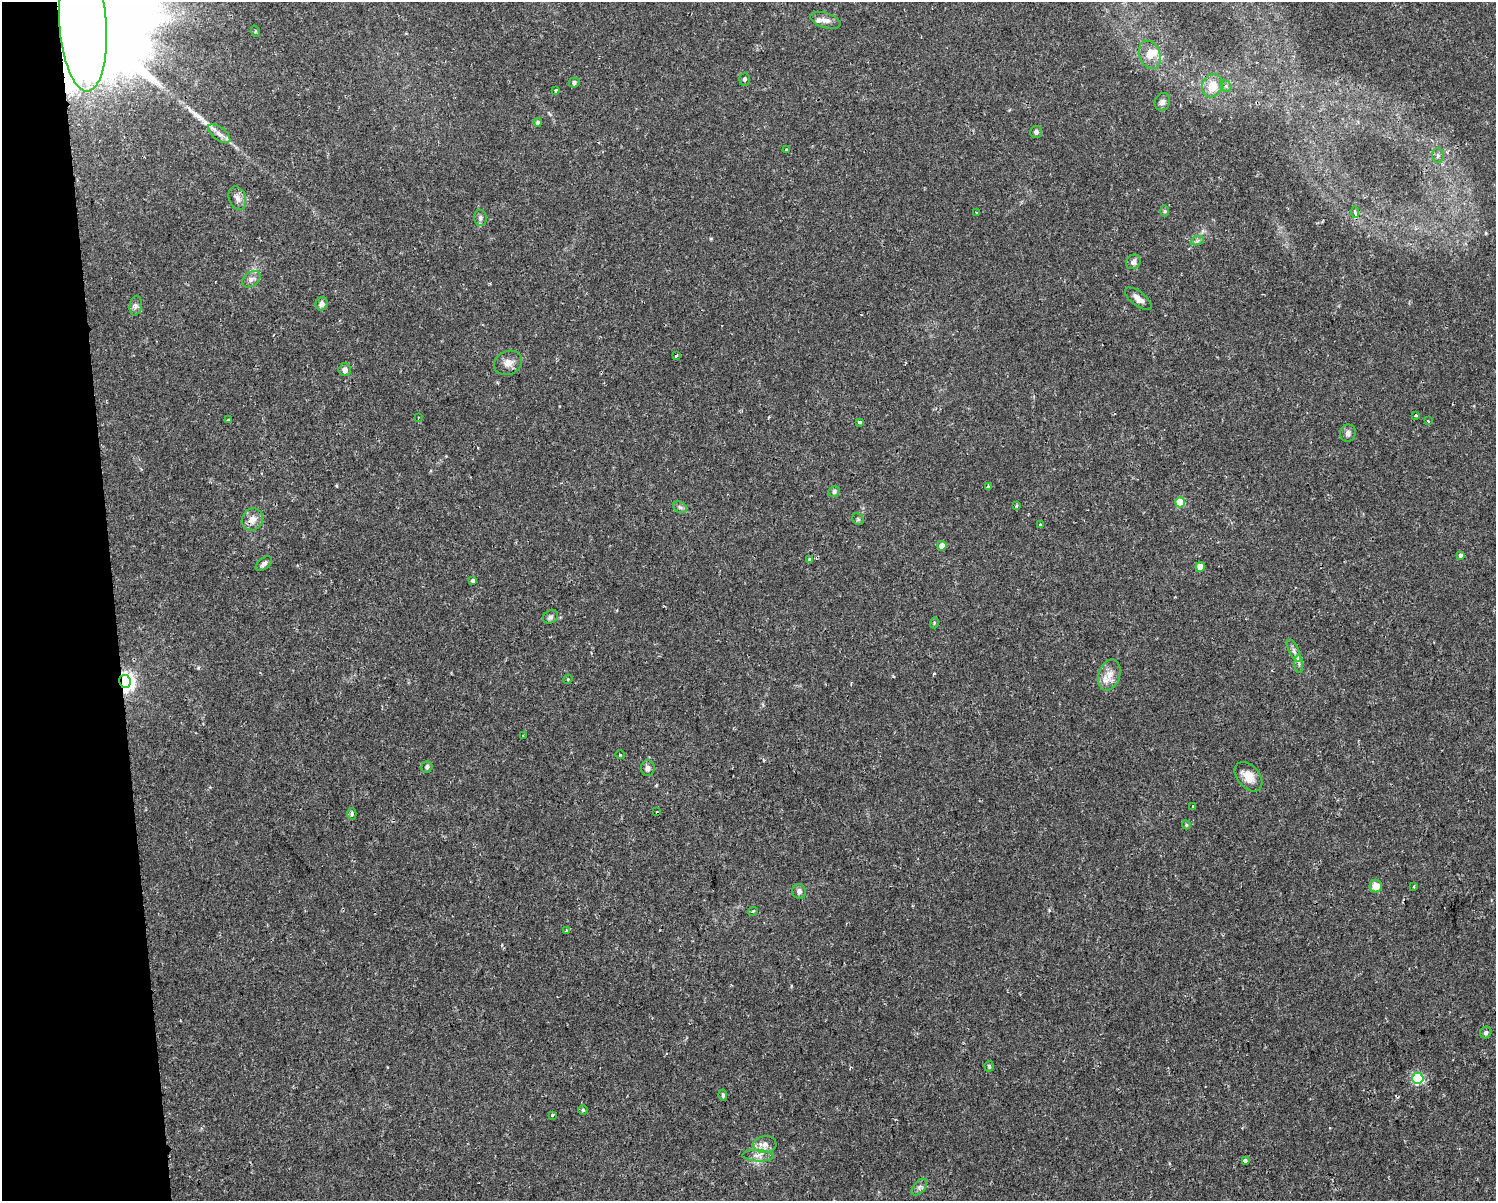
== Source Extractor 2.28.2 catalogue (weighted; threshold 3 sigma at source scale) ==
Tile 4 of 3 x 4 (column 1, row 2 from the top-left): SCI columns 67-1560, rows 2401-3599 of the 4573 x 4799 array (HDU 1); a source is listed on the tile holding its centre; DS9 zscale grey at full resolution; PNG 1498 x 1203 px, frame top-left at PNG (2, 2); each listed source drawn as its Kron ellipse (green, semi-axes under 4 px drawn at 4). Shown black and unused: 8% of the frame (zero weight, under 2 of 3 exposures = <1% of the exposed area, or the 3 px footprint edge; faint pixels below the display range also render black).
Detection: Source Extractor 2.28.2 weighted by HDU 2 'WHT'; one run over the whole footprint, this tile lists its part. Background 0.0342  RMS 0.0031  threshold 0.0142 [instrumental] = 3 sigma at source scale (4.5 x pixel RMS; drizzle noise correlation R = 1.50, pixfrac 1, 0.0396/0.0396 arcsec/px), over >= 5 px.
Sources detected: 84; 1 cosmic-ray / hot-pixel residue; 1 long thin detection or spike segment (spike, bleed or trail) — neither listed nor drawn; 2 inside a brighter listed object's ellipse — not listed separately; the other 80 listed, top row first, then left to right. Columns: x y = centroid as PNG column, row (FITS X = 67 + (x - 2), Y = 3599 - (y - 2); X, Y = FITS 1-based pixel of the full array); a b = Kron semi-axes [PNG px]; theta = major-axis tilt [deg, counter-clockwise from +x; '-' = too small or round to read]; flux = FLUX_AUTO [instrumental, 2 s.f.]
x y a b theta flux
826 20 15 7 -17 2
83 25 67 23 -86 29000
255 31 6 3 -73 0.39
1150 55 14 10 -69 3.8
744 79 6 5 - 0.74
574 82 5 5 - 0.74
1212 86 12 10 62 4.8
1226 86 6 5 - 0.65
556 90 3 3 - 0.86
1162 102 9 7 65 1.2
537 122 4 4 - 0.44
1036 132 6 6 - 1.1
219 134 13 6 -37 1.8
786 150 3 3 - 0.33
1438 155 7 5 -88 0.75
237 198 12 8 -70 1.8
1165 211 6 4 -89 0.45
977 212 4 2 - 0.31
1355 212 6 3 -85 1.1
480 218 8 6 -86 0.93
1197 241 7 4 19 0.64
1133 262 8 6 46 1.1
251 279 10 7 35 1.3
1138 299 16 7 -37 2
322 304 7 6 - 1.5
136 306 10 6 81 1.1
676 356 4 2 - 0.43
508 363 14 11 24 2.6
345 370 6 6 - 1.6
1415 416 3 3 - 0.45
418 417 3 2 - 0.3
228 420 3 3 - 0.43
1428 421 3 2 - 0.4
859 422 4 3 - 1.7
1348 433 9 8 - 1.2
988 486 3 3 - 0.6
834 492 6 5 - 0.92
1180 502 5 5 - 11
1016 506 4 3 - 0.42
680 507 7 5 -30 0.69
252 519 11 10 - 2.7
858 519 6 5 - 0.49
1040 525 3 3 - 0.47
942 546 5 4 - 3.3
1460 555 3 3 - 2.1
809 559 4 4 - 0.57
264 564 10 5 39 1.1
1200 567 5 4 - 3.8
473 581 4 3 - 1.3
550 617 8 6 30 0.78
934 623 5 3 - 0.32
1294 651 12 5 -67 1.3
1299 664 9 4 -87 0.73
1109 675 16 10 73 3.3
568 679 5 4 - 0.31
125 682 6 5 - 160
523 735 3 2 - 0.36
620 755 5 3 - 0.25
427 767 6 5 - 0.82
648 768 8 6 90 1.2
1248 777 17 11 -49 4.5
1193 807 3 2 - 0.37
657 812 3 2 - 0.28
352 814 6 4 87 0.71
1186 825 5 4 - 0.39
1376 886 6 6 - 3.9
1414 887 3 3 - 0.51
799 891 7 7 - 1.3
753 911 5 4 - 0.6
566 931 3 3 - 0.61
1486 1032 6 5 - 0.74
989 1066 5 4 - 0.49
1418 1078 6 5 - 30
723 1095 5 4 - 0.63
583 1110 5 4 - 0.43
553 1115 3 3 - 1
765 1144 11 8 5 2.1
758 1156 16 5 -3 1.9
1245 1161 3 3 - 9.5
919 1187 10 5 50 0.98
Overlapping masked pixels (flux is a lower limit): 3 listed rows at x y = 83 25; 252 519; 125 682
Isophote crosses this tile's border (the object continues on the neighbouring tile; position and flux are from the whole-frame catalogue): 1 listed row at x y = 83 25